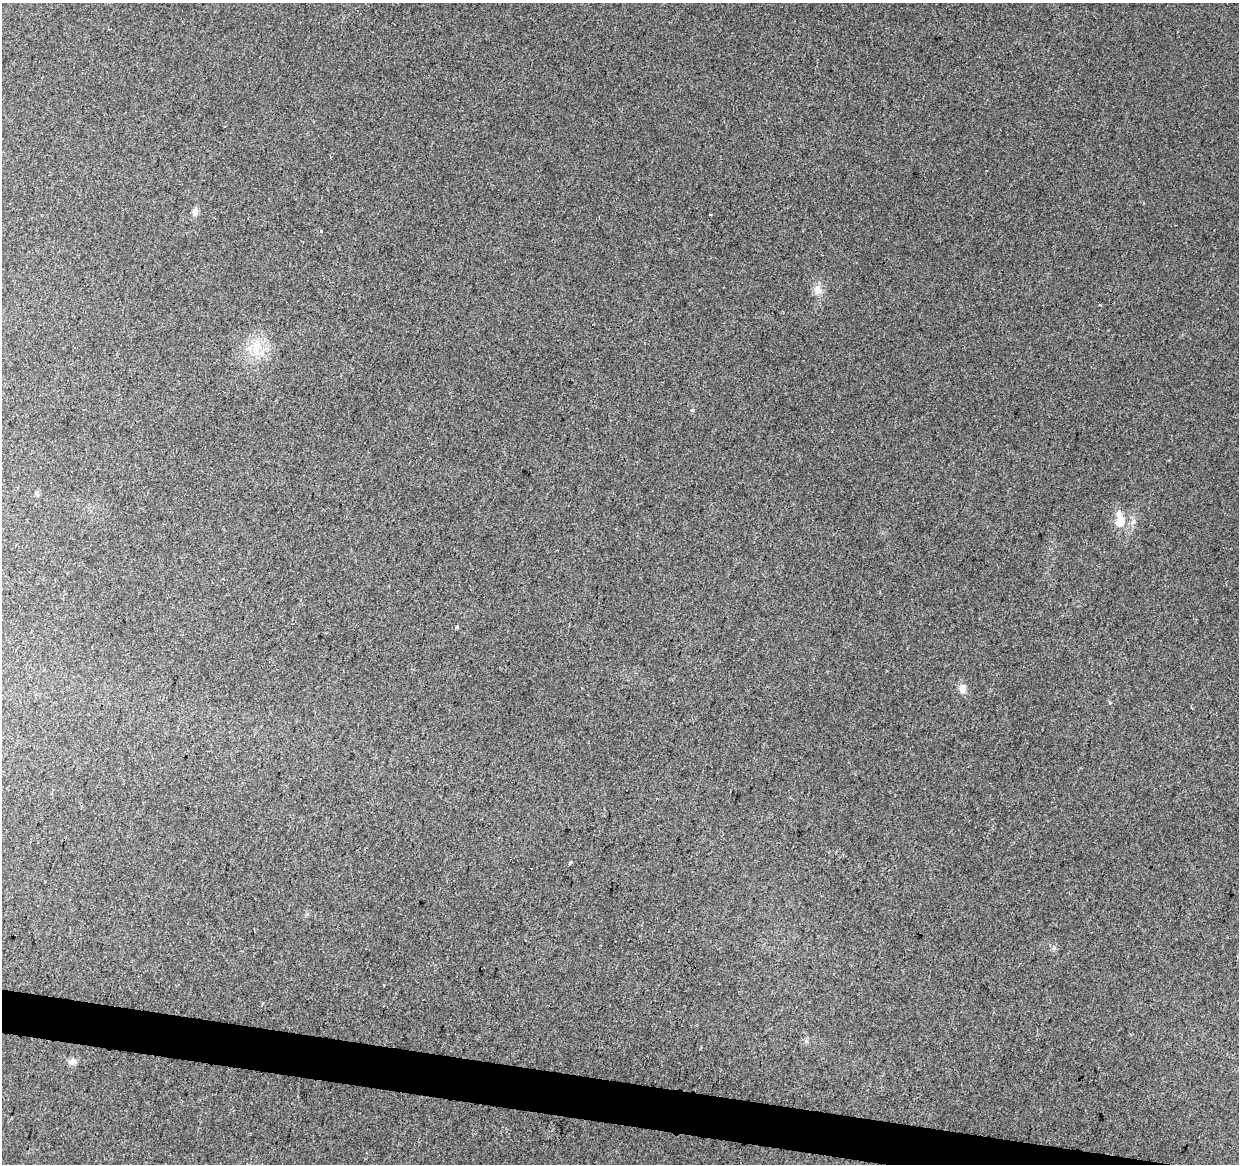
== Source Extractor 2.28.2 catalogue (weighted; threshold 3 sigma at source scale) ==
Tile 6 of 4 x 4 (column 2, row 2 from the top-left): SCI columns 1250-2486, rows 2610-3771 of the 4961 x 5162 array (HDU 1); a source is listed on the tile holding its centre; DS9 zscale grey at full resolution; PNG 1241 x 1166 px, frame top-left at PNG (2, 3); no overlay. Shown black and unused: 3% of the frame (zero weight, under 2 of 3 exposures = <1% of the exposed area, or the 3 px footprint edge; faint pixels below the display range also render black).
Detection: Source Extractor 2.28.2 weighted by HDU 2 'WHT'; one run over the whole footprint, this tile lists its part. Background 0.0101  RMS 0.0057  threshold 0.0259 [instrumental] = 3 sigma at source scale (4.5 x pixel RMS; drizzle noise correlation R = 1.50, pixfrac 1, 0.0396/0.0396 arcsec/px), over >= 5 px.
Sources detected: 14; all 14 listed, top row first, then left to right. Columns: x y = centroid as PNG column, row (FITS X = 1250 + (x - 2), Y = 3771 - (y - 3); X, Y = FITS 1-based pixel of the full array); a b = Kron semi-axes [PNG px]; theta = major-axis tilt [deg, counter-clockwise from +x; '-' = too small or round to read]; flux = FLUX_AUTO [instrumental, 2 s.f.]
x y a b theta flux
224 126 3 2 - 0.93
195 212 10 7 70 2.7
710 215 3 2 - 0.65
321 231 3 3 - 2.1
818 290 14 11 -75 4.8
256 348 17 12 68 11
692 410 4 4 - 1.1
37 493 6 5 - 1.3
1118 514 10 7 -88 3.1
1120 522 7 7 - 10
457 627 4 3 - 1.9
962 689 11 8 -90 3.4
570 863 3 3 - 0.9
72 1062 10 8 10 2.5